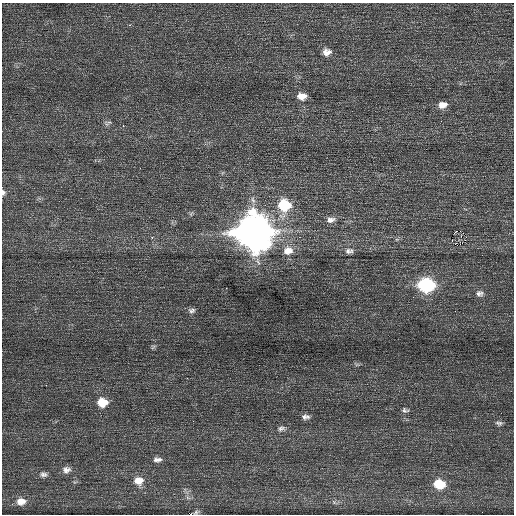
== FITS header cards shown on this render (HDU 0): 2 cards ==
NAXIS1  =                  512 / Axis length
NAXIS2  =                  512 / Axis length

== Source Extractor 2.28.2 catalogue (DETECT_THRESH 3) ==
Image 512 x 512 px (HDU 0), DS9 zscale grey, 1 PNG px = 1 image px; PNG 516 x 516 px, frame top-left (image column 1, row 512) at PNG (2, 3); no overlay
Background 0.434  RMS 0.69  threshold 2.08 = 3 sigma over >= 5 px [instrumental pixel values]
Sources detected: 41; all 41 listed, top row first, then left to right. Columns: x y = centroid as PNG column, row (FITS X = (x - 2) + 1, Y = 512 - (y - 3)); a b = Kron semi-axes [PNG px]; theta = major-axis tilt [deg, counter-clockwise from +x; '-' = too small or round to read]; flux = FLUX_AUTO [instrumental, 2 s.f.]
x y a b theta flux
130 25 3 3 - 85
327 52 10 9 - 310
302 96 10 8 -1 400
443 105 11 8 13 370
108 123 10 6 20 130
123 126 3 2 - 140
3 192 6 4 -86 140
284 205 12 11 - 2300
191 214 7 4 56 75
331 220 12 8 12 260
460 231 3 2 - 22
253 232 14 13 - 120000
455 232 3 2 - 93
461 236 3 2 - 47
152 237 2 2 - 390
452 240 3 2 - 79
465 240 3 2 - 21
455 244 2 2 - 12
288 251 14 11 14 560
349 251 11 7 8 200
426 285 11 8 0 6200
226 288 2 2 - 160
480 293 10 8 -4 180
192 310 9 7 5 150
153 347 8 4 53 73
46 385 2 2 - 210
102 402 10 8 1 880
405 410 9 6 -11 120
305 417 10 6 -4 170
499 423 9 5 -9 120
281 428 11 7 17 170
157 460 11 6 -3 200
66 470 11 9 5 240
43 474 9 7 -6 160
138 481 11 9 -1 540
439 484 11 8 -11 1200
188 498 7 4 -19 86
21 501 11 9 5 400
334 502 5 5 - 76
196 512 8 5 21 92
191 514 3 2 - 1800
At the frame edge (FLAGS 8, measured only in part): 2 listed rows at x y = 3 192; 191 514